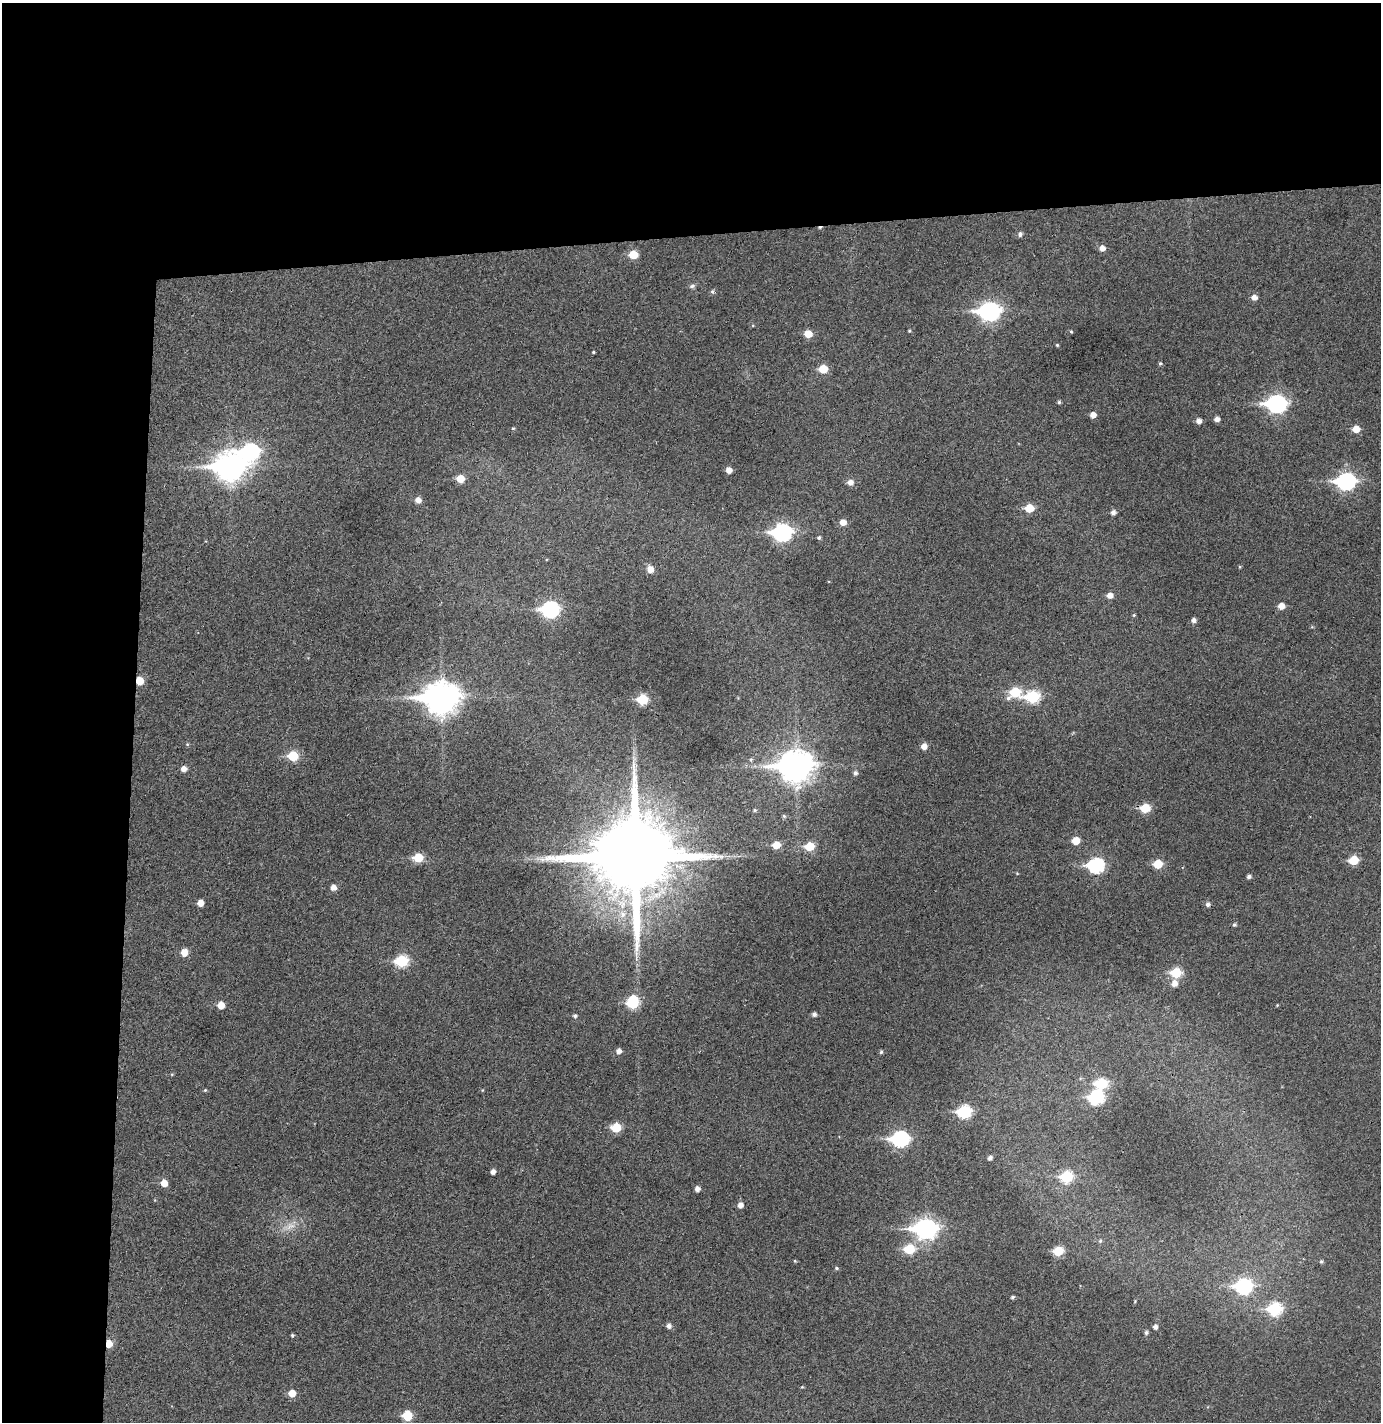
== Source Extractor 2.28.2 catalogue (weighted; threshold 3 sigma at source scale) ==
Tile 1 of 3 x 3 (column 1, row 1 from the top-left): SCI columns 78-1456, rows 2895-4314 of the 4296 x 4372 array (HDU 1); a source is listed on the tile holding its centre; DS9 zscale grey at full resolution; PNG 1383 x 1424 px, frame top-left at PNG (2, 3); no overlay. Shown black and unused: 24% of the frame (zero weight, under 3 of 4 exposures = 6% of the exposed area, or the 3 px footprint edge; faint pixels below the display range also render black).
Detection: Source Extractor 2.28.2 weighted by HDU 2 'WHT'; one run over the whole footprint, this tile lists its part. Background 0.0495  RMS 0.0057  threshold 0.0257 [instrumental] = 3 sigma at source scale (4.5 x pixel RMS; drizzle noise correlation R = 1.50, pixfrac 1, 0.05/0.05 arcsec/px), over >= 5 px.
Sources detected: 110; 1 cosmic-ray / hot-pixel residue — not listed; the other 109 listed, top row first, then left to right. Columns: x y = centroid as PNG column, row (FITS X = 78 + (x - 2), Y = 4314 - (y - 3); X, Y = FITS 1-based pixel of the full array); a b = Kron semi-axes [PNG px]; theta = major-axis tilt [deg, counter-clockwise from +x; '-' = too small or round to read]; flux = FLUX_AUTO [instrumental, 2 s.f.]
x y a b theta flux
1020 234 7 5 84 1.4
1102 248 6 6 - 3.3
633 254 6 6 - 11
692 286 9 5 16 1.3
712 291 5 5 - 1.1
1254 297 6 5 - 3.1
989 311 10 8 5 210
909 331 4 3 - 0.61
1071 332 4 3 - 0.56
808 334 6 6 - 7.9
1057 345 4 4 - 0.58
593 352 3 3 - 0.56
1160 363 5 4 - 0.92
823 369 6 6 - 12
1059 402 4 4 - 0.99
1276 404 10 8 -4 170
1093 415 5 5 - 3.5
1217 419 5 4 - 2.6
1199 421 5 5 - 2.8
513 428 4 4 - 0.61
1356 429 6 5 - 6.8
250 452 10 9 - 110
230 467 12 10 -1 620
729 470 5 5 - 3.6
460 478 6 6 - 8.1
1346 481 9 7 4 150
850 482 7 6 - 3.1
418 500 6 6 - 3.3
1029 508 6 6 - 12
1113 512 5 5 - 2.3
843 522 6 6 - 4.2
782 532 9 7 3 170
819 538 5 5 - 1
1240 567 5 3 - 0.52
650 569 7 6 - 4.6
1110 595 6 5 - 3.4
1281 606 6 5 - 4.8
550 609 9 7 1 110
1134 615 4 4 - 0.61
1194 620 5 5 - 1.9
139 681 6 5 - 10
1015 692 9 7 25 23
1032 697 8 6 5 46
441 698 13 10 2 920
642 699 6 6 - 25
187 744 5 3 - 0.61
924 746 6 5 - 3.8
293 756 6 6 - 22
751 759 6 4 89 0.89
796 766 13 10 4 770
184 769 6 5 - 3.1
855 773 6 5 - 1.6
1145 808 6 6 - 19
755 810 5 4 - 0.74
784 816 6 5 - 0.87
1076 840 6 5 - 8.5
776 845 6 6 - 8.6
809 846 7 6 - 15
418 857 7 6 - 16
635 857 22 22 - 10000
1354 860 6 5 - 17
1158 864 6 6 - 14
1096 865 8 7 - 83
1249 876 4 4 - 1.6
333 887 6 5 - 3.3
200 903 5 5 - 4.7
1208 904 5 5 - 1.6
623 914 12 8 70 5.2
1234 925 5 4 - 0.91
184 952 6 6 - 6.4
402 961 7 6 - 41
1176 973 6 6 - 25
1174 983 6 6 - 4.2
633 1002 9 7 89 33
221 1005 6 6 - 6.3
814 1014 5 5 - 1.6
575 1016 5 4 - 1.2
618 1051 6 5 - 2.5
881 1052 5 4 - 0.86
1101 1084 7 6 - 34
205 1090 5 4 - 0.54
1096 1097 9 7 -3 65
964 1112 7 6 - 50
616 1128 6 6 - 20
900 1139 9 7 5 110
990 1158 4 4 - 1.7
493 1172 5 4 - 2.4
1066 1177 7 6 - 36
164 1183 6 5 - 6.2
697 1189 5 5 - 2.5
740 1205 6 5 - 3
290 1226 15 8 27 5.1
926 1229 10 8 3 270
1100 1241 6 5 - 0.96
909 1249 7 6 - 22
1058 1251 6 6 - 19
795 1261 4 3 - 0.55
1321 1262 5 4 - 0.84
836 1268 5 5 - 0.86
1244 1286 9 7 6 91
1012 1297 5 4 - 0.9
1275 1309 8 7 - 51
669 1326 5 5 - 2.3
1155 1327 5 5 - 1.9
1146 1333 5 5 - 1.3
292 1335 4 4 - 0.89
109 1344 6 5 - 7.5
292 1393 6 6 - 7.1
407 1416 7 6 - 19
Overlapping masked pixels (flux is a lower limit): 3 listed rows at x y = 139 681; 635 857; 109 1344